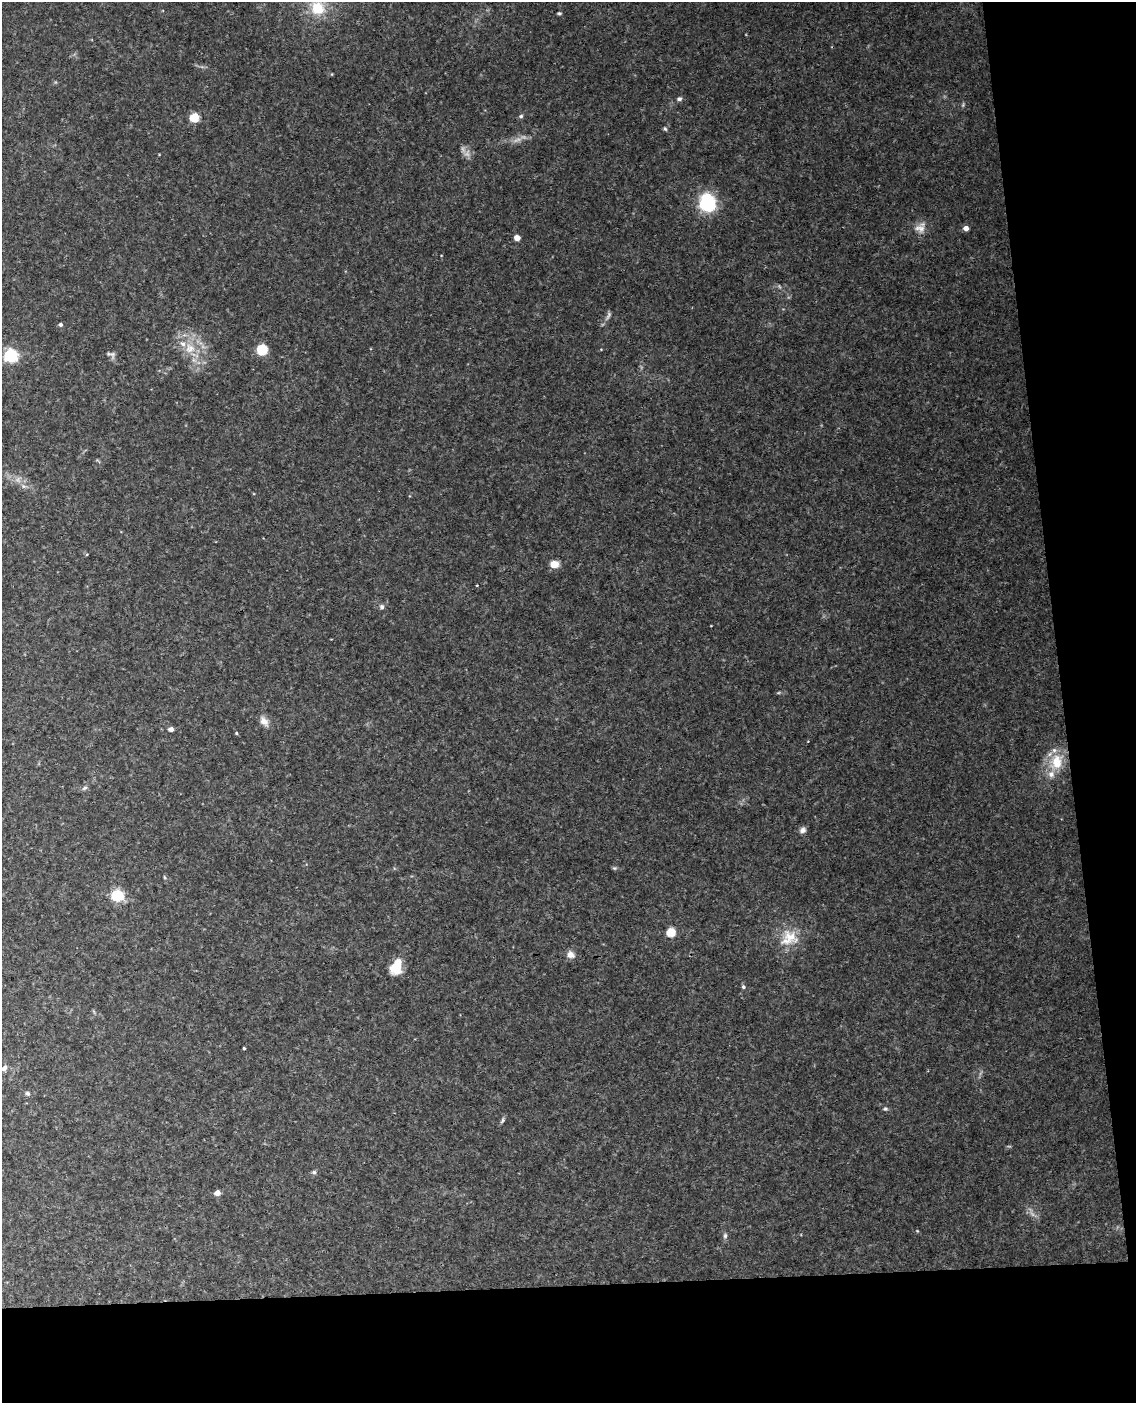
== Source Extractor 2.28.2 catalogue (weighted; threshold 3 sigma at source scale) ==
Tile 12 of 4 x 3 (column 4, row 3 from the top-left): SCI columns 3463-4596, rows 241-1641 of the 4653 x 4581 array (HDU 1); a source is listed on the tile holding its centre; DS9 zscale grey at full resolution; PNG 1138 x 1405 px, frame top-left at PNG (2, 2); no overlay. Shown black and unused: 15% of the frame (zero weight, under 3 of 4 exposures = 6% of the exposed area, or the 3 px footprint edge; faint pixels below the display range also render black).
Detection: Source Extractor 2.28.2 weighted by HDU 2 'WHT'; one run over the whole footprint, this tile lists its part. Background 0.0683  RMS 0.0062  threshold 0.0279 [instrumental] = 3 sigma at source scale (4.5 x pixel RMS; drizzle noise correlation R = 1.50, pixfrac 1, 0.05/0.05 arcsec/px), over >= 5 px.
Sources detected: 53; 5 too faint to see at this stretch — not listed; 3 inside a brighter listed object's ellipse — not listed separately; the other 45 listed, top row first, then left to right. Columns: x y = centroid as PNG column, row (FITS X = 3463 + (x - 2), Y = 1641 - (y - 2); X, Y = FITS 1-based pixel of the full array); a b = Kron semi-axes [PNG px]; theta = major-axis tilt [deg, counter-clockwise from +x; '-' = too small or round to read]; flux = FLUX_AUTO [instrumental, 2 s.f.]
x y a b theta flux
317 8 21 17 -41 20
559 13 6 3 -9 0.85
332 74 4 3 - 0.46
679 99 6 5 - 1.6
963 105 7 4 66 0.92
521 116 6 5 - 1.1
194 118 5 5 - 35
665 129 6 5 - 1.1
708 203 10 9 - 73
920 228 16 12 -15 5.8
966 228 4 4 - 4.9
517 238 6 5 - 4.1
608 315 11 5 64 2
60 324 5 4 - 1.5
190 348 16 15 - 13
262 349 7 7 - 25
112 354 14 7 -77 2.3
10 355 6 5 - 130
23 486 7 5 -12 1.7
554 564 9 7 -2 6.5
477 585 3 2 - 0.43
382 607 7 7 - 1.7
264 721 14 8 -52 4.5
171 729 5 4 - 2.7
236 733 4 4 - 0.62
1056 762 25 19 67 19
85 788 8 5 27 1.4
803 830 8 7 - 2.5
614 868 6 5 - 0.93
164 877 5 3 - 0.7
117 895 9 9 - 22
671 932 5 5 - 35
789 938 27 22 20 17
571 954 10 9 - 3.9
395 968 15 13 -15 10
743 987 5 5 - 1.2
244 1048 3 2 - 0.76
4 1068 10 6 48 2.5
27 1093 7 6 - 1.5
885 1109 7 5 9 1.1
502 1120 9 5 57 1.3
314 1172 6 5 - 1.2
217 1193 4 4 - 7.9
917 1231 4 3 - 0.51
725 1236 8 6 89 1.6
Isophote crosses this tile's border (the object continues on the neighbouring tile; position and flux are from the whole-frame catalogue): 2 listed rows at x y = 317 8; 4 1068